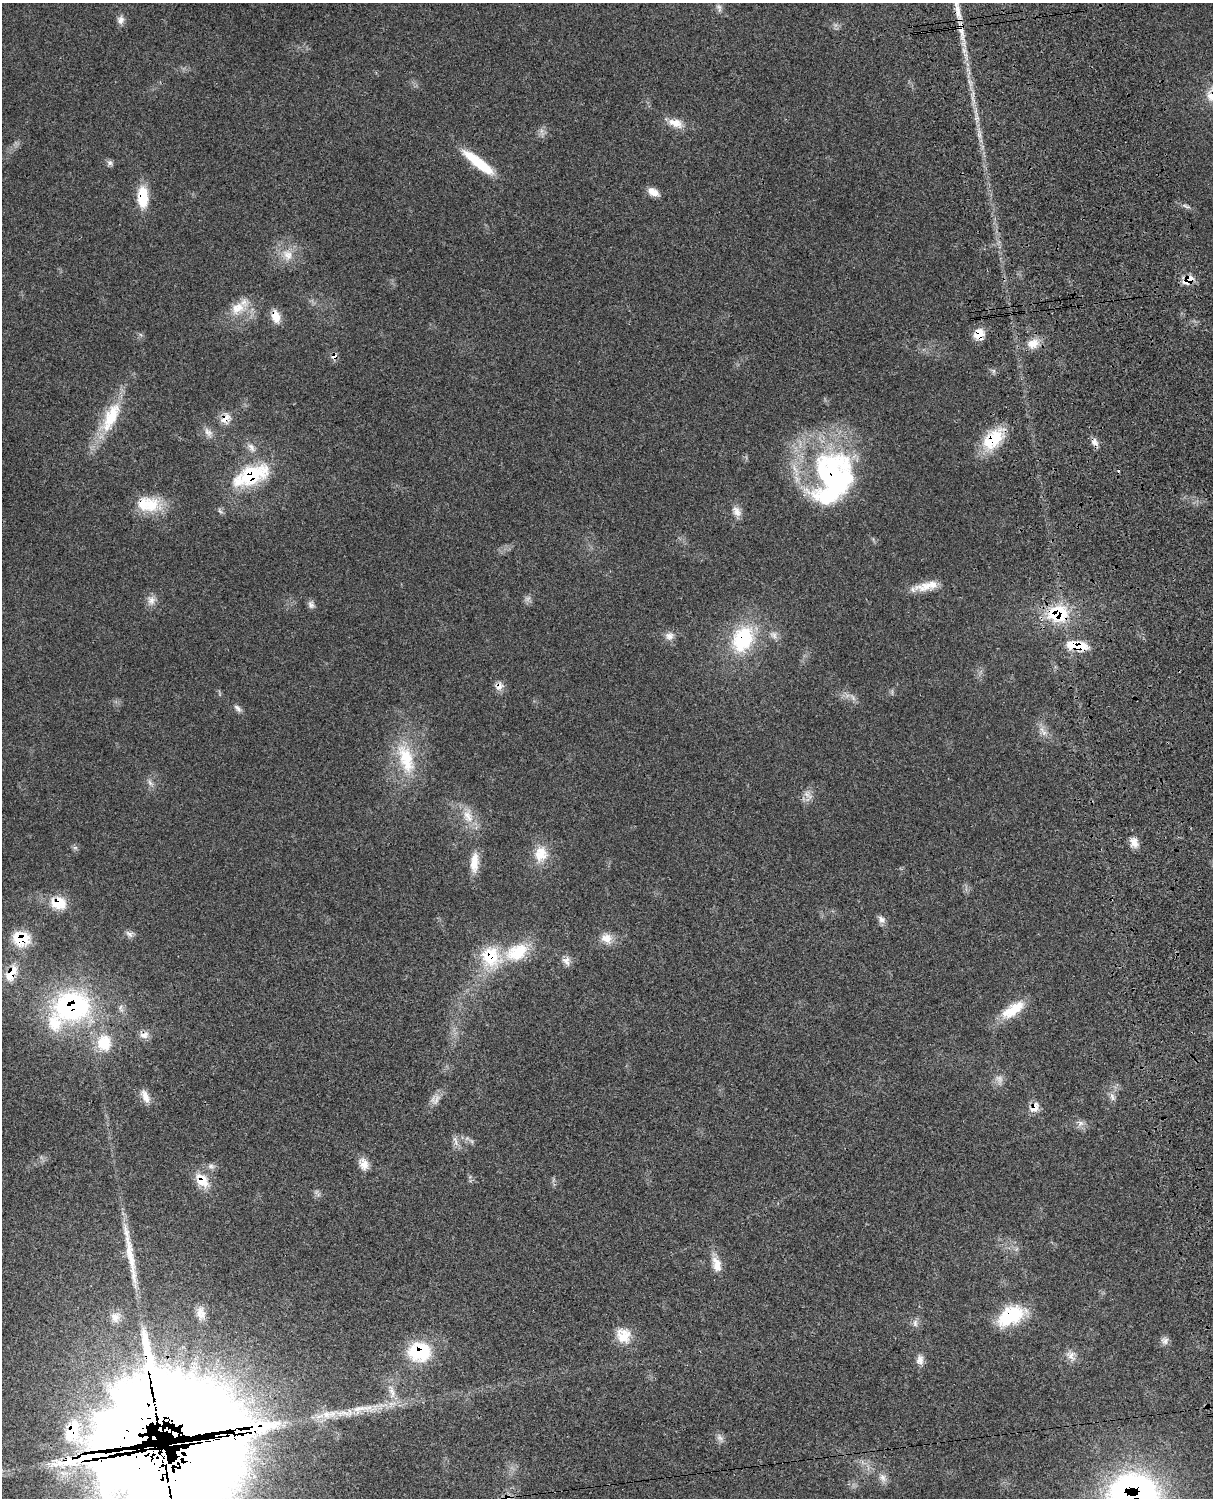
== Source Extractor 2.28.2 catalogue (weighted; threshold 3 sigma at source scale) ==
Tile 6 of 4 x 3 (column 2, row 2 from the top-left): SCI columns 1334-2544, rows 1776-3271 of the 5091 x 4932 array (HDU 1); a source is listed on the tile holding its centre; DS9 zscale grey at full resolution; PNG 1215 x 1500 px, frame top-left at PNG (2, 3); no overlay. Shown black and unused: <1% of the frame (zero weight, under 3 of 4 exposures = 6% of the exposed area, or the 3 px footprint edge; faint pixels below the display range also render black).
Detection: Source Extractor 2.28.2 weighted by HDU 2 'WHT'; one run over the whole footprint, this tile lists its part. Background 0.0766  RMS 0.0058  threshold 0.0259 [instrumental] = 3 sigma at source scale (4.5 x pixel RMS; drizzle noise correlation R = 1.50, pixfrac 1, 0.05/0.05 arcsec/px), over >= 5 px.
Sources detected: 94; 2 too faint to see at this stretch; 1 cosmic-ray / hot-pixel residue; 2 long thin detections or spike segments (spike, bleed or trail) — not listed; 6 inside a brighter listed object's ellipse — not listed separately; the other 83 listed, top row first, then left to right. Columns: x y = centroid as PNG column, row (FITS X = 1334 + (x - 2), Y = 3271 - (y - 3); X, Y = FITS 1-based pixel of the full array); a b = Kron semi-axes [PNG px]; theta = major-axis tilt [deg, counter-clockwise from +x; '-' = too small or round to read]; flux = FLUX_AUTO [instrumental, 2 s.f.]
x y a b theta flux
719 8 11 6 -64 1.9
120 20 10 9 - 3
961 32 28 7 -74 8.7
675 123 22 11 -17 7.5
478 162 44 10 -38 21
110 163 8 7 - 1.7
653 192 14 8 -28 4.7
143 197 25 12 -90 16
1186 206 13 2 -30 1.4
288 255 17 14 -55 8.7
1188 280 13 9 27 7.9
238 308 24 15 30 12
276 316 15 9 -75 7.1
979 334 13 12 - 8
1033 343 16 13 25 7.3
334 356 7 7 - 2.6
111 417 47 17 64 26
226 419 14 11 49 6
208 432 15 9 -52 3.7
993 439 31 18 49 24
1095 442 12 8 -56 3.1
251 447 15 7 -58 3.7
251 475 48 22 23 41
833 478 70 47 74 130
151 505 25 22 62 17
737 511 15 10 -56 4.1
927 586 34 11 12 10
151 600 13 11 85 4.1
311 605 10 8 -78 2.1
1058 614 28 23 2 30
774 635 12 7 -36 2.9
669 636 12 11 - 3.8
743 639 37 27 64 42
1077 646 26 10 -6 15
499 686 11 10 - 3.9
853 698 10 5 -55 1.9
238 708 12 6 -44 2.1
1044 733 11 6 -43 3.1
406 759 47 20 -72 29
150 783 11 5 -53 2
807 794 9 8 - 3.3
468 816 20 12 -62 9.2
1134 842 14 10 -75 4.6
541 854 20 17 73 12
474 862 27 10 86 9
58 903 21 15 -12 14
881 919 11 8 -37 2.8
129 934 12 6 -34 2.2
606 938 16 13 -12 6.6
21 939 20 17 -8 18
517 952 34 22 26 24
491 957 29 26 -67 27
566 961 13 9 -65 3.4
11 973 21 11 61 12
72 1006 47 37 10 100
121 1008 11 6 -75 2.2
1013 1010 34 13 33 15
144 1035 13 9 7 3.8
104 1043 24 20 -89 18
145 1096 19 9 -65 5.1
1112 1097 12 5 -72 2.3
436 1100 20 6 63 4.1
1034 1107 14 9 52 5.4
1080 1123 9 8 - 2.6
455 1141 18 5 -72 2.7
364 1164 15 11 -65 5.4
211 1166 9 7 -24 2.1
202 1180 23 14 -47 12
717 1264 21 11 -74 7.6
1011 1315 32 18 29 32
915 1323 10 6 -90 2.3
623 1335 20 19 - 12
1165 1341 10 10 - 2.7
419 1352 28 23 1 32
1071 1356 16 11 -50 4.5
920 1360 13 9 79 3.7
392 1392 23 8 -77 6.8
358 1409 29 13 7 12
162 1413 169 121 -68 4300
329 1414 27 12 7 13
720 1438 11 8 -54 2.5
882 1478 12 9 -51 3.5
1133 1496 45 40 -2 240
Overlapping masked pixels (flux is a lower limit): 26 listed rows (the first 20) at x y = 961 32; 143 197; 1188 280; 276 316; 979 334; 334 356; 226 419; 993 439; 1095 442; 251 475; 833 478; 1058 614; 743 639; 1077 646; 499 686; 58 903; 21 939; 491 957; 11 973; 72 1006
Isophote crosses this tile's border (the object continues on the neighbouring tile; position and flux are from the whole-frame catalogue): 2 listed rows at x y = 162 1413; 1133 1496